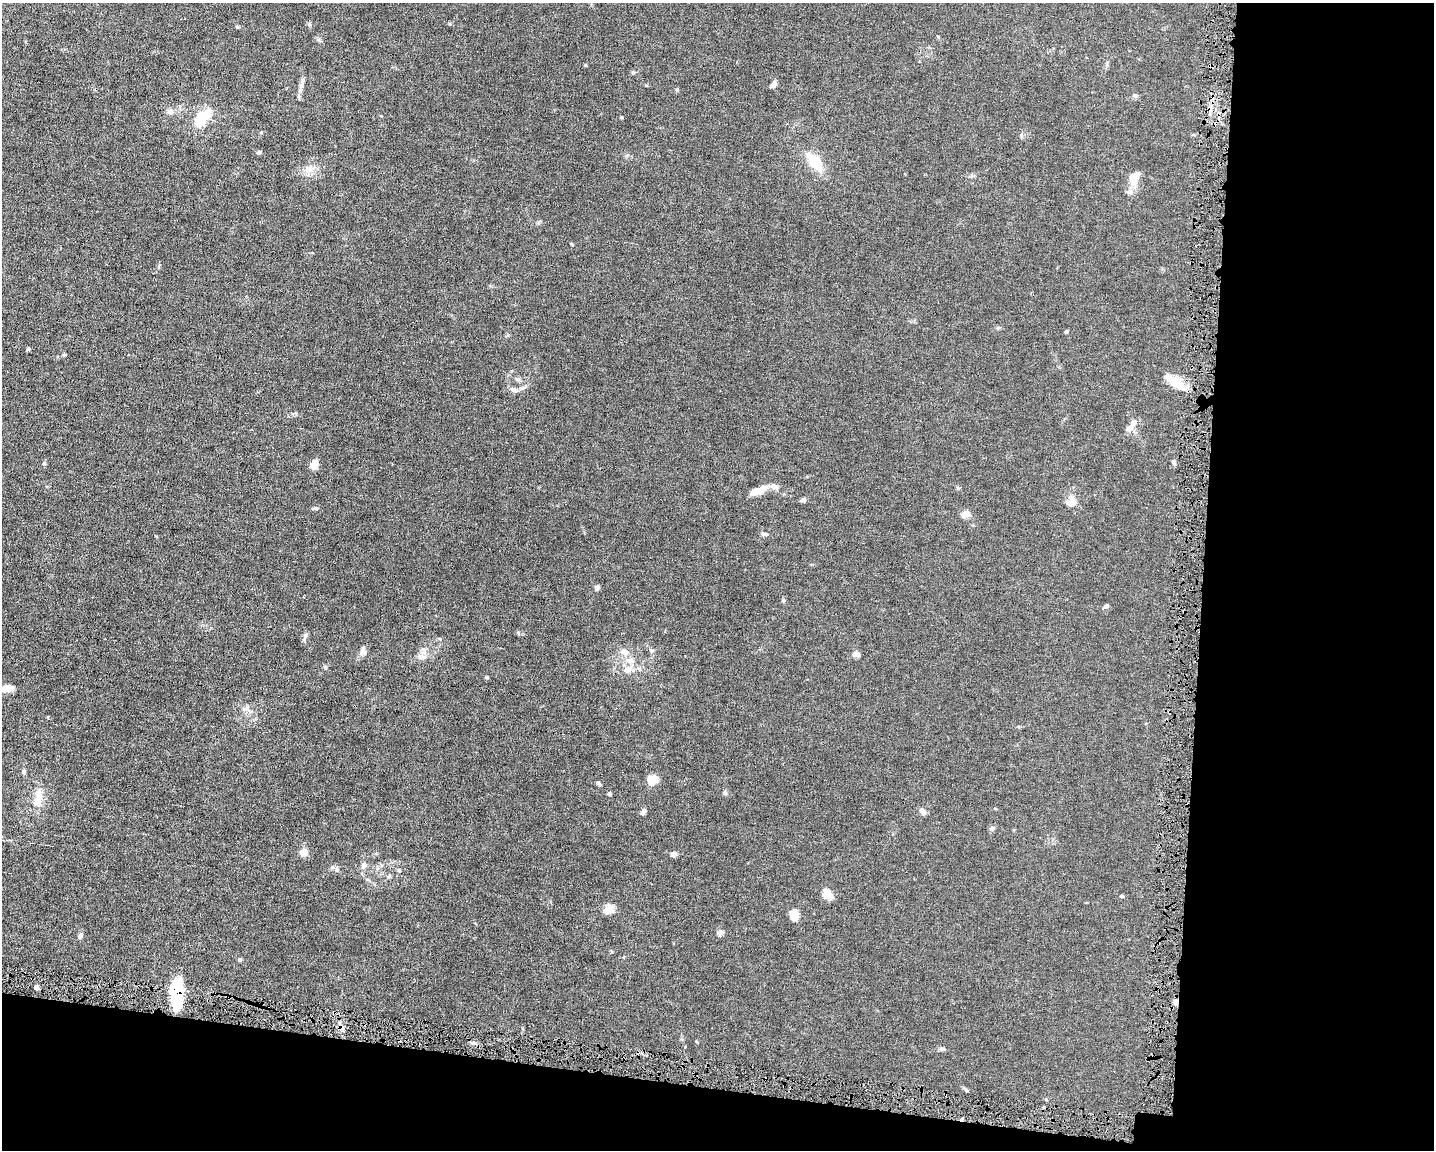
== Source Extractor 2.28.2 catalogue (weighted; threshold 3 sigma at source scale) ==
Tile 12 of 3 x 4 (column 3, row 4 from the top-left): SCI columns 3084-4515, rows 1-1148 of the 4623 x 4591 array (HDU 1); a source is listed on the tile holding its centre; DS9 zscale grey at full resolution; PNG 1436 x 1152 px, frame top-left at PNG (2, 3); no overlay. Shown black and unused: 22% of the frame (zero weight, under 4 of 8 exposures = <1% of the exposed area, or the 3 px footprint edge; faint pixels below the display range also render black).
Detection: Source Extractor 2.28.2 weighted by HDU 2 'WHT'; one run over the whole footprint, this tile lists its part. Background 0.0144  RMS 0.0024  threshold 0.00972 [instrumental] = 3 sigma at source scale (4.09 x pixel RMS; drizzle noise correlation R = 1.36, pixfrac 0.8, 0.05/0.05 arcsec/px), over >= 5 px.
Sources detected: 79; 1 inside a brighter object's white glare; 2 cosmic-ray / hot-pixel residue — not listed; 5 inside a brighter listed object's ellipse — not listed separately; the other 71 listed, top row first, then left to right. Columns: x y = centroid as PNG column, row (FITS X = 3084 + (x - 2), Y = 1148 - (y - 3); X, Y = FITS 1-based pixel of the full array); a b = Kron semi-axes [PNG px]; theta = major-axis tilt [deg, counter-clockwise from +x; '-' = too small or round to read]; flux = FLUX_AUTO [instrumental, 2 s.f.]
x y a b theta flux
237 27 5 4 - 0.25
585 65 5 3 - 0.18
633 72 6 4 0 0.28
302 83 17 5 73 0.95
774 84 9 5 55 0.74
677 90 4 4 - 0.29
1135 95 8 6 -26 0.46
170 112 9 6 -16 0.69
202 118 22 14 56 5
259 152 6 5 - 0.36
815 162 27 13 -50 5.2
310 169 11 9 -26 1.5
1134 177 17 14 74 2.6
1066 332 5 4 - 0.25
28 349 5 4 - 0.28
64 355 5 4 - 0.25
517 379 8 6 -15 0.49
1178 384 22 13 -35 3.6
514 390 9 6 -35 0.82
1133 423 10 7 51 0.99
44 463 5 5 - 0.29
1174 463 7 4 -49 0.35
314 465 9 7 77 2.4
757 491 22 7 25 2.9
803 500 7 5 25 0.48
1071 502 13 11 19 1.8
316 508 8 4 7 0.4
966 513 9 7 17 1.6
764 534 9 5 1 0.46
597 587 6 5 - 0.63
1106 606 7 4 16 0.4
305 636 12 5 64 0.59
439 639 5 4 - 0.24
362 650 14 6 69 0.96
651 650 6 5 - 0.39
624 651 12 8 -17 1.3
856 654 8 6 -17 1
423 657 7 4 19 0.53
629 661 11 8 -11 1.4
639 669 6 5 - 0.47
627 670 10 9 - 1.5
486 677 4 4 - 0.24
7 689 16 7 9 1.8
244 709 9 4 -1 0.57
24 772 6 5 - 0.41
652 780 12 10 59 2.5
598 783 7 4 -54 0.36
609 794 4 4 - 0.49
38 799 24 10 78 3.2
995 808 5 3 - 0.16
922 811 10 6 -56 0.78
643 812 7 5 62 0.6
992 828 8 6 18 0.54
304 852 5 4 - 4.9
673 854 7 6 - 0.61
364 866 9 7 75 0.76
333 867 7 5 -23 0.49
399 870 6 4 -20 0.23
389 877 6 4 19 0.3
828 894 12 10 -58 2.3
1121 896 4 4 - 0.26
608 910 15 10 42 1.9
794 918 11 8 24 1.1
720 933 8 7 - 0.66
80 935 7 6 - 0.61
240 959 5 4 - 0.34
36 987 4 4 - 0.99
176 992 29 11 89 12
942 1049 8 5 -8 0.44
1152 1057 4 4 - 0.32
966 1090 6 4 -46 0.3
Overlapping masked pixels (flux is a lower limit): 2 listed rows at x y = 176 992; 1152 1057
Isophote crosses this tile's border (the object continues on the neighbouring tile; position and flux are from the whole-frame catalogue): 1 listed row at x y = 7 689
Unlisted compact peaks at least as high as the median listed source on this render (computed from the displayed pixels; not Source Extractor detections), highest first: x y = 309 24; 325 667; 622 117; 783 600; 725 793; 518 633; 319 40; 261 132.